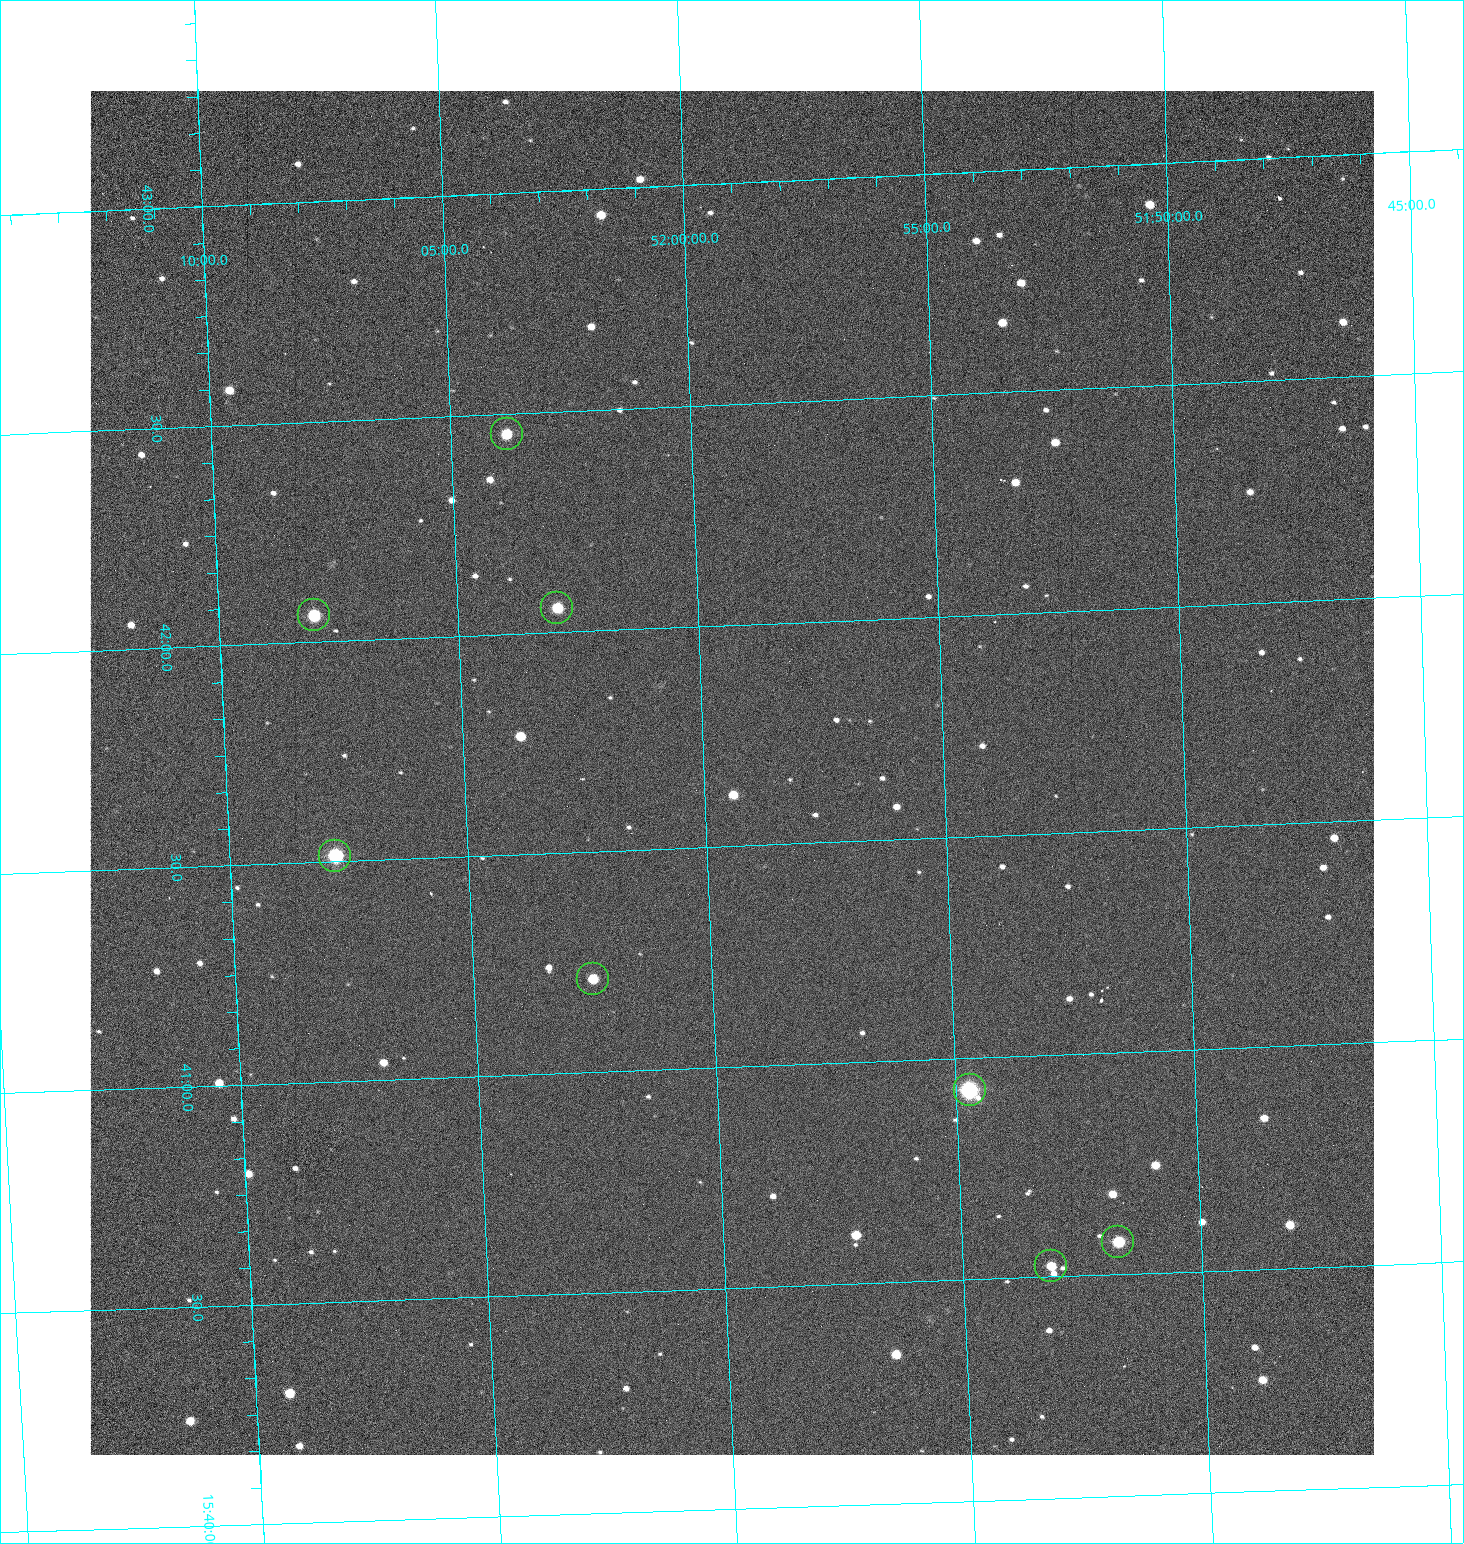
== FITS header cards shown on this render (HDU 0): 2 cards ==
NAXIS1  =                 1284 /fastest changing axis
NAXIS2  =                 1364 /next to fastest changing axis

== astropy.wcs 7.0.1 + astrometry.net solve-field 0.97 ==
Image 1284 x 1364 px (HDU 0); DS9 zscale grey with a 90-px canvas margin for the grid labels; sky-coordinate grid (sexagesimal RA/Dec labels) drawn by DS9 from the SOLVED WCS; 8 Tycho-2 reference stars matched to detected sources circled (green)
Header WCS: RA---TAN/DEC--TAN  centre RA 15:41:40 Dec +51:59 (235.42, +51.99 deg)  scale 1.26 arcsec/px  FOV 26.9' x 28.5'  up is +92 deg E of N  parity flipped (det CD > 0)
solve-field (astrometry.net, Tycho-2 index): VERIFIED the header's WCS against the Tycho-2 star catalogue (8 matches, 0 conflicts) and refined it, rather than solving blind
Solved WCS: RA---TAN-SIP/DEC--TAN-SIP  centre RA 15:41:40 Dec +51:59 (235.42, +51.99 deg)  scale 1.25 arcsec/px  FOV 26.8' x 28.5'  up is +92 deg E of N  parity flipped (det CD > 0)
The solver's refit moves the header's centre by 0.68 arcsec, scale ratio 0.9979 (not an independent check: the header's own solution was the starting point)
Tycho-2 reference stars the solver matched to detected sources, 8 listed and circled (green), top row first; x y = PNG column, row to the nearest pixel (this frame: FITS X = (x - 90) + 1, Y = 1364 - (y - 91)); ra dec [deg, ICRS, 3 dp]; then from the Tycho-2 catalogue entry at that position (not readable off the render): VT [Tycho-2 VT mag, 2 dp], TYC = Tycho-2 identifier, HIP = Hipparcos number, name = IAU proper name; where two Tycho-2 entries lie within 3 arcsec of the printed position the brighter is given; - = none
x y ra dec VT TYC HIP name
507 434 235.614 +52.064 11.61 3489-1132-1 - -
557 608 235.514 +52.049 11.19 3489-1407-1 - -
314 615 235.515 +52.133 11.12 3489-1380-1 - -
335 856 235.378 +52.130 9.31 3489-1322-1 76850 -
593 979 235.303 +52.042 11.52 3489-958-1 - -
970 1090 235.232 +51.912 9.59 3489-824-1 - -
1118 1242 235.143 +51.862 10.97 3489-1016-1 - -
1051 1266 235.131 +51.886 12.29 3489-908-1 - -